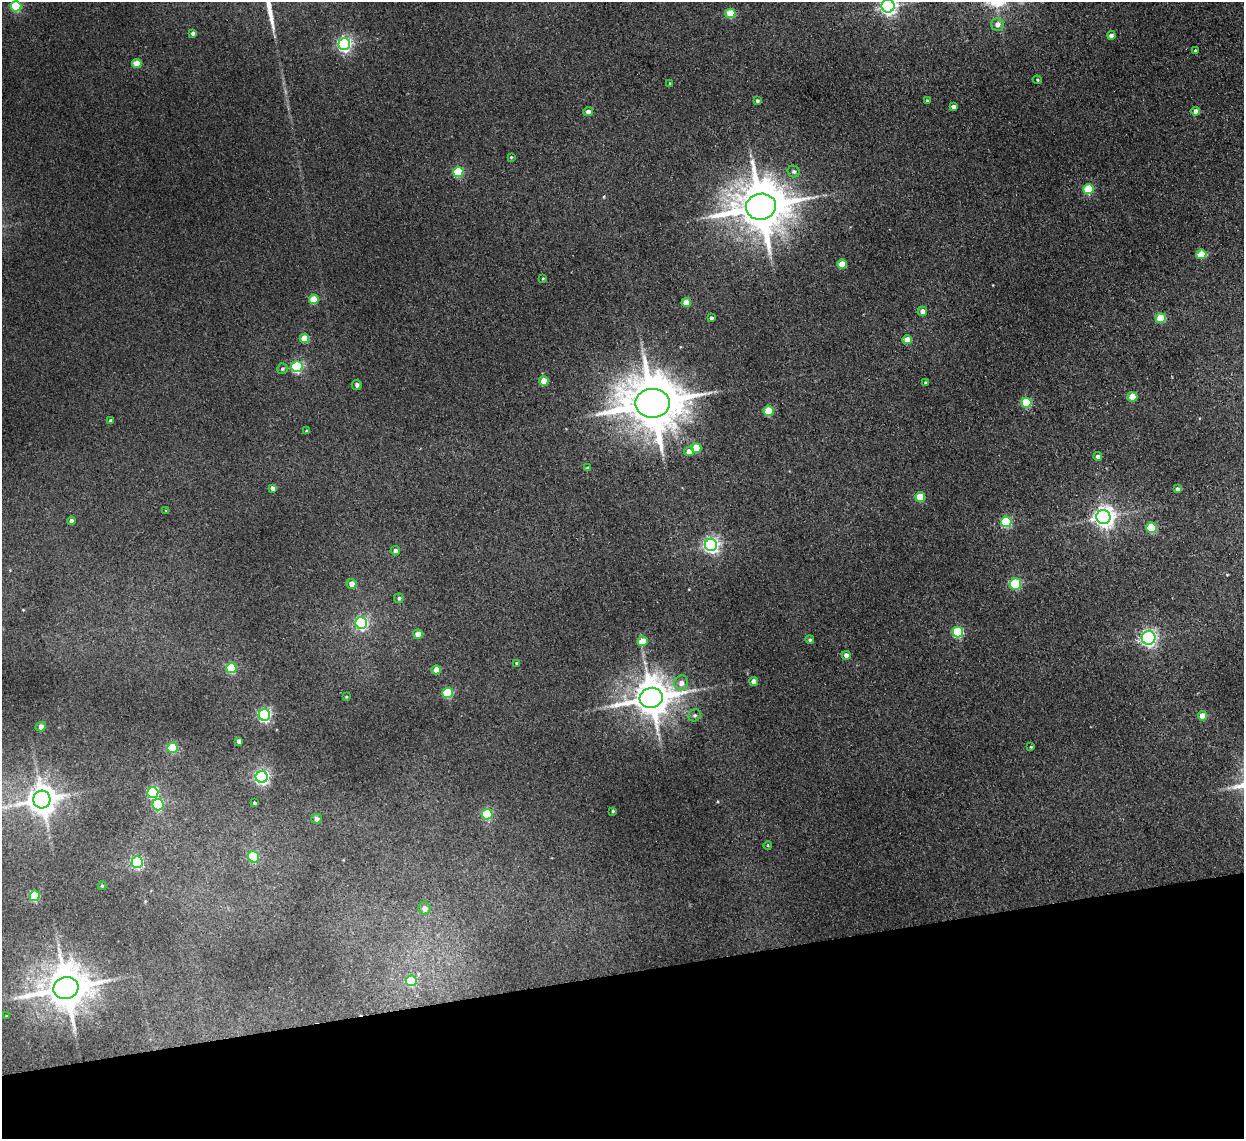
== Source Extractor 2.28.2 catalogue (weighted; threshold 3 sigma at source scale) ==
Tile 14 of 4 x 4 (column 2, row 4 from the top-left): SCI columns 1295-2536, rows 154-1290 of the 5072 x 4970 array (HDU 1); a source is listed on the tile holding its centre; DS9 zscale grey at full resolution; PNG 1246 x 1141 px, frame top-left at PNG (2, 2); each listed source drawn as its Kron ellipse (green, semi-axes under 4 px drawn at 4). Shown black and unused: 15% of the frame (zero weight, under 2 of 3 exposures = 3% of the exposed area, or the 3 px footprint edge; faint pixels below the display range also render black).
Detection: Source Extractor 2.28.2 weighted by HDU 2 'WHT'; one run over the whole footprint, this tile lists its part. Background 0.0701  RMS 0.01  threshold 0.0462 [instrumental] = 3 sigma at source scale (4.5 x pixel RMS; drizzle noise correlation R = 1.50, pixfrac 1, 0.05/0.05 arcsec/px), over >= 5 px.
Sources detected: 99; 1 long thin detection or spike segment (spike, bleed or trail) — neither listed nor drawn; the other 98 listed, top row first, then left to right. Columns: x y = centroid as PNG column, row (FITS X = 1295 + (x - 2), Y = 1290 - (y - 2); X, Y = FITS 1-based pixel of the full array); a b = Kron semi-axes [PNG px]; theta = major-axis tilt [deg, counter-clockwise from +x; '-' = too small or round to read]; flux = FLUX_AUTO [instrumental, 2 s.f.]
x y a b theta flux
16 6 5 5 - 75
888 6 6 6 - 430
730 13 5 5 - 37
997 24 6 6 - 6.3
193 33 4 4 - 3.4
1111 35 4 4 - 3.6
344 44 6 6 - 260
1195 50 3 2 - 1.2
137 63 5 4 - 20
1037 80 5 3 - 1.3
670 83 4 3 - 0.95
757 101 3 3 - 2.1
927 101 4 3 - 1.2
953 107 4 4 - 4.2
1196 111 4 4 - 7
588 112 5 4 - 6.2
511 157 3 3 - 1
794 171 6 5 - 2.7
458 172 5 5 - 68
1088 189 5 5 - 54
761 207 15 13 9 5600
1201 254 5 5 - 29
842 264 5 4 - 23
543 278 3 3 - 1
314 299 5 5 - 33
686 303 5 4 - 18
922 311 5 4 - 6.8
711 318 4 3 - 3
1161 318 5 5 - 36
304 338 5 4 - 20
907 340 5 4 - 17
297 367 5 5 - 130
282 369 6 5 - 2
544 381 5 4 - 20
926 383 3 3 - 1.4
357 385 5 4 - 3
1132 397 5 5 - 23
652 403 17 14 0 6600
1026 403 5 5 - 56
768 411 5 5 - 40
111 421 4 4 - 3.1
306 431 3 3 - 1.8
696 448 5 5 - 33
689 451 5 4 - 10
1098 457 4 4 - 4.6
587 468 4 3 - 1.9
273 488 4 4 - 3.9
1178 489 4 3 - 3.2
920 497 5 5 - 36
166 511 4 4 - 1.3
1103 517 7 7 - 670
71 521 4 4 - 3.2
1006 522 5 5 - 85
1151 528 5 5 - 55
711 545 6 6 - 350
395 551 4 4 - 4.2
352 584 5 5 - 9.8
1015 584 6 6 - 58
399 598 5 4 - 1.9
361 623 6 6 - 170
958 632 5 5 - 92
418 634 5 4 - 10
1149 638 7 7 - 300
810 640 4 4 - 1.8
643 641 5 5 - 19
846 655 4 4 - 5.3
516 663 4 3 - 1.3
231 668 5 5 - 63
436 670 5 4 - 13
754 681 4 4 - 8.6
681 683 7 7 - 6.4
448 693 5 5 - 58
346 697 4 3 - 1
651 698 11 10 - 3100
264 715 6 6 - 210
695 715 6 5 - 2.3
1203 716 4 4 - 16
41 727 5 4 - 6.6
239 741 4 4 - 4.2
1031 747 3 3 - 0.94
172 748 5 5 - 61
262 777 6 6 - 260
153 793 5 5 - 120
42 799 9 8 - 1700
254 803 3 3 - 1.6
158 805 6 5 - 72
613 811 4 3 - 1.2
487 814 5 5 - 81
316 819 5 5 - 4.9
768 845 4 3 - 1.3
253 857 6 5 - 63
137 862 6 5 - 140
102 886 4 3 - 1.4
35 896 5 5 - 72
424 908 6 6 - 7.6
411 981 5 5 - 47
66 988 12 11 - 3600
6 1016 3 3 - 0.91
Isophote crosses this tile's border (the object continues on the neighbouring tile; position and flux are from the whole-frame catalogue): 1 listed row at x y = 888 6